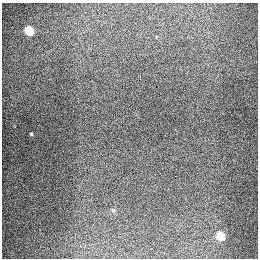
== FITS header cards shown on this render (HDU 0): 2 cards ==
NAXIS1  =                  256
NAXIS2  =                  256

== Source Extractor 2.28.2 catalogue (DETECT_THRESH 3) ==
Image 256 x 256 px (HDU 0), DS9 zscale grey, 1 PNG px = 1 image px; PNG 260 x 260 px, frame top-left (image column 1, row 256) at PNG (2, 3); no overlay
Background 1300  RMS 27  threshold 80.5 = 3 sigma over >= 5 px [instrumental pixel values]
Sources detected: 3; all 3 listed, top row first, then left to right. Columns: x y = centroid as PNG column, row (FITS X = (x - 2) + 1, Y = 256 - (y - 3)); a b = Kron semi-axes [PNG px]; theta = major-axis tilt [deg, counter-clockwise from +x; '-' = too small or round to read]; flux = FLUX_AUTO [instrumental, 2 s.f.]
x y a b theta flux
29 30 6 5 - 94000
31 134 3 3 - 2400
220 236 6 5 - 69000